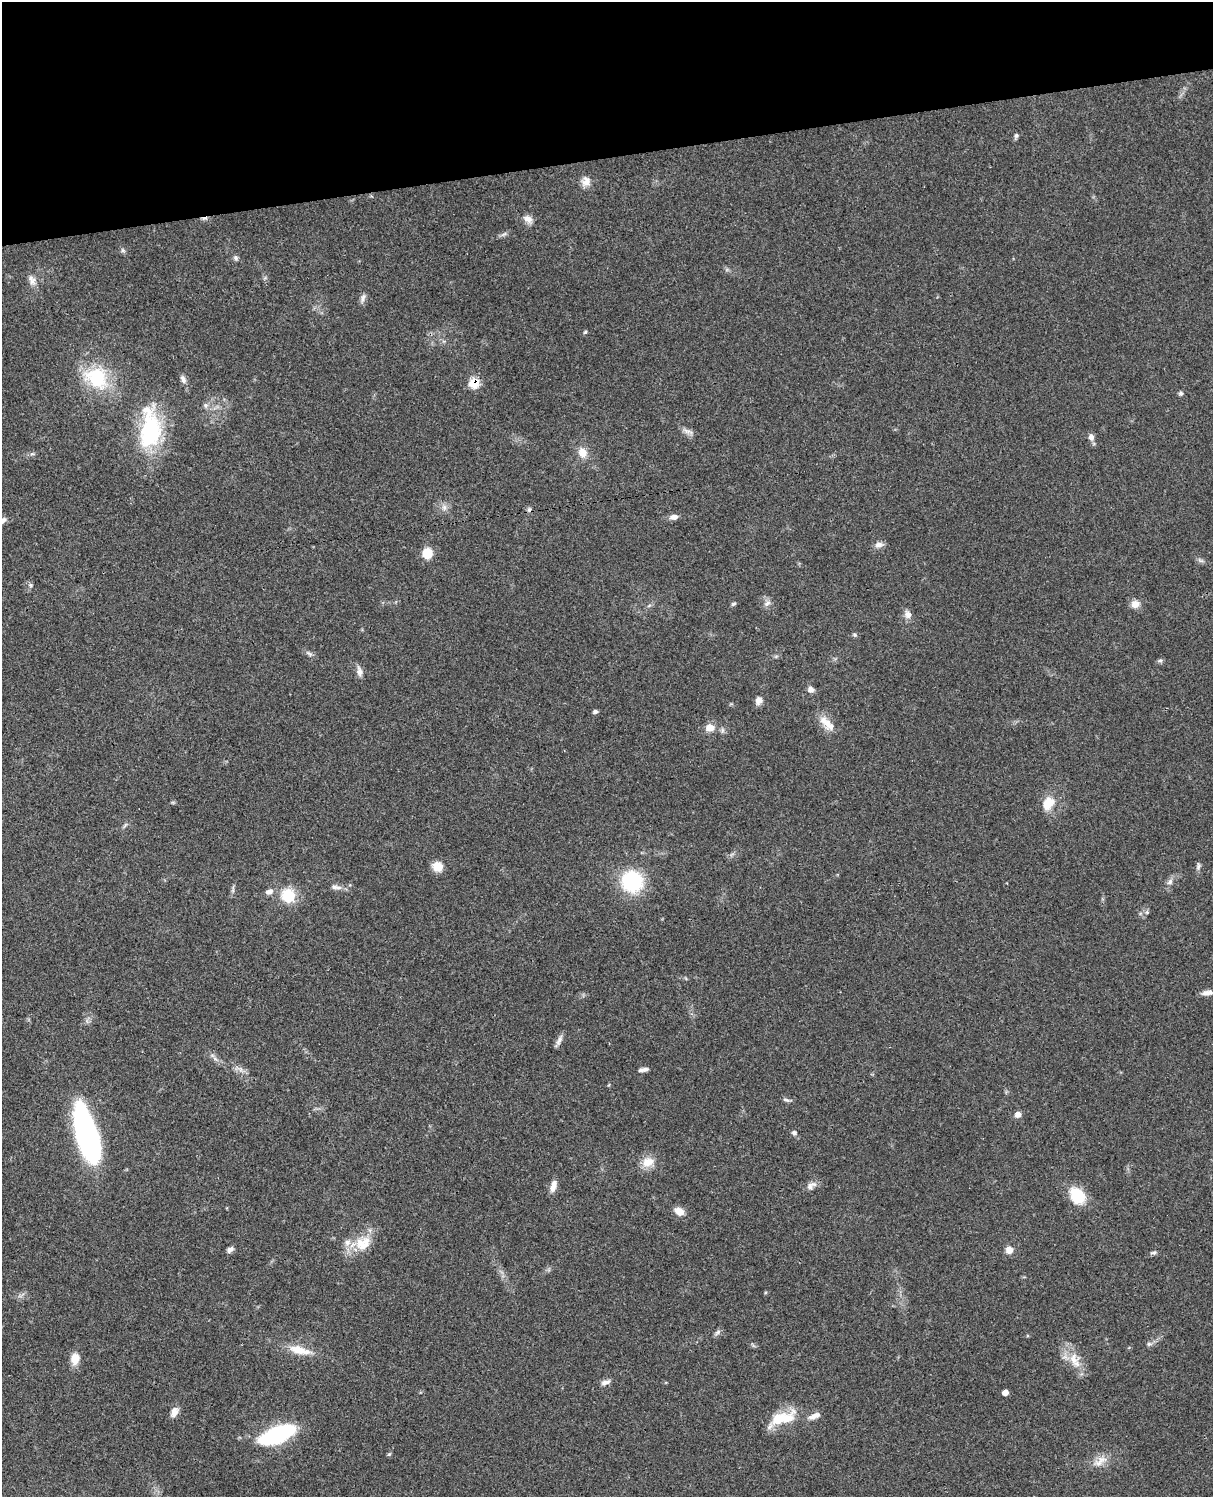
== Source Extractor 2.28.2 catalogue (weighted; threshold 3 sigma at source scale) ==
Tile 3 of 4 x 3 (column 3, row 1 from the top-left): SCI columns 2544-3754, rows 3267-4761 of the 5083 x 4923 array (HDU 1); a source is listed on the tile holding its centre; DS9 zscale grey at full resolution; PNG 1215 x 1499 px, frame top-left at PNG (2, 2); no overlay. Shown black and unused: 10% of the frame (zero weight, under 3 of 4 exposures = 6% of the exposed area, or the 3 px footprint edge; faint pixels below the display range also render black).
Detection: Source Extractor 2.28.2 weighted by HDU 2 'WHT'; one run over the whole footprint, this tile lists its part. Background 0.0952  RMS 0.0063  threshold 0.0283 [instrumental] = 3 sigma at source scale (4.5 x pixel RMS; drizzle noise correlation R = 1.50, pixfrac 1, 0.05/0.05 arcsec/px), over >= 5 px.
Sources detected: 87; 2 cosmic-ray / hot-pixel residue — not listed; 3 inside a brighter listed object's ellipse — not listed separately; the other 82 listed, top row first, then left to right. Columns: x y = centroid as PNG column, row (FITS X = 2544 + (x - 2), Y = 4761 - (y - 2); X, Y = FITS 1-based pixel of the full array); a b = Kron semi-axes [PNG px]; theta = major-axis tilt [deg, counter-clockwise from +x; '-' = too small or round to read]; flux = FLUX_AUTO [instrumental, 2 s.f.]
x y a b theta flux
1016 135 6 6 - 1.3
586 181 13 11 83 4.6
528 219 12 9 -28 4.2
504 234 11 3 29 1.5
123 250 7 5 -45 1.3
236 258 7 5 -78 1.5
32 282 12 9 19 3.6
363 298 12 6 67 2.4
585 332 6 3 44 0.78
96 378 35 27 -36 36
183 379 11 6 -69 2.5
474 383 7 7 - 20
1181 393 6 5 - 1.2
205 405 8 6 -89 1.7
150 431 48 25 84 59
688 431 16 6 -17 2.7
1091 437 9 7 -70 2.9
582 452 13 11 -76 6.2
32 454 6 4 17 1.1
444 507 8 7 - 2.5
674 517 10 7 9 3.1
3 520 12 8 27 3.3
879 545 12 7 13 2.9
427 553 10 9 - 11
1200 560 10 4 -30 1.5
31 585 5 5 - 1
767 603 10 7 37 2.7
734 604 7 4 37 1.1
1135 604 11 10 - 4.4
908 614 12 9 -60 3.3
855 635 7 4 -45 0.95
309 653 12 4 -31 1.8
776 656 7 4 19 0.94
1160 661 6 4 1 1.1
359 671 14 7 -80 3.2
811 689 8 7 - 2.7
758 700 10 8 64 3.1
595 712 6 5 - 1.4
827 723 27 10 -46 8.1
710 728 11 9 8 6
1048 803 17 13 55 11
125 825 7 4 46 1.1
437 866 12 10 -28 7.4
1198 866 11 5 84 1.7
632 881 19 18 - 50
1170 882 9 7 55 2.5
336 887 17 5 -5 3.1
233 890 10 4 78 1.4
269 891 9 7 20 3.1
288 895 14 13 - 20
1147 912 6 5 - 1.2
1206 993 12 7 11 3.3
559 1040 17 5 64 2.6
215 1059 8 4 -37 1.6
240 1069 7 4 -71 1.6
643 1070 11 4 7 2.3
787 1100 11 4 -18 1.4
1018 1114 8 7 - 2.8
794 1133 7 6 - 1.6
87 1135 57 18 -74 140
648 1162 19 13 15 8
553 1186 15 7 73 4.8
810 1186 10 8 -84 2.9
1077 1196 19 14 -54 19
679 1211 11 8 -29 5.8
347 1242 10 9 - 3.9
365 1245 29 13 64 12
230 1250 9 5 32 2.2
1009 1250 8 8 - 4.5
1153 1253 9 5 1 1.3
717 1332 9 5 38 1.7
1149 1344 7 6 - 1.5
299 1350 30 10 -14 12
75 1359 14 9 82 7.6
1074 1359 21 10 -79 9.5
605 1382 12 6 17 2.8
1005 1392 5 4 - 5
174 1412 12 8 66 4.3
783 1418 38 15 17 20
277 1435 29 11 21 95
389 1454 7 4 44 0.77
1100 1461 23 10 33 7
Overlapping masked pixels (flux is a lower limit): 1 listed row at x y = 474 383
Isophote crosses this tile's border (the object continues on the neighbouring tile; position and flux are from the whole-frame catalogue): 1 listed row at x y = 3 520